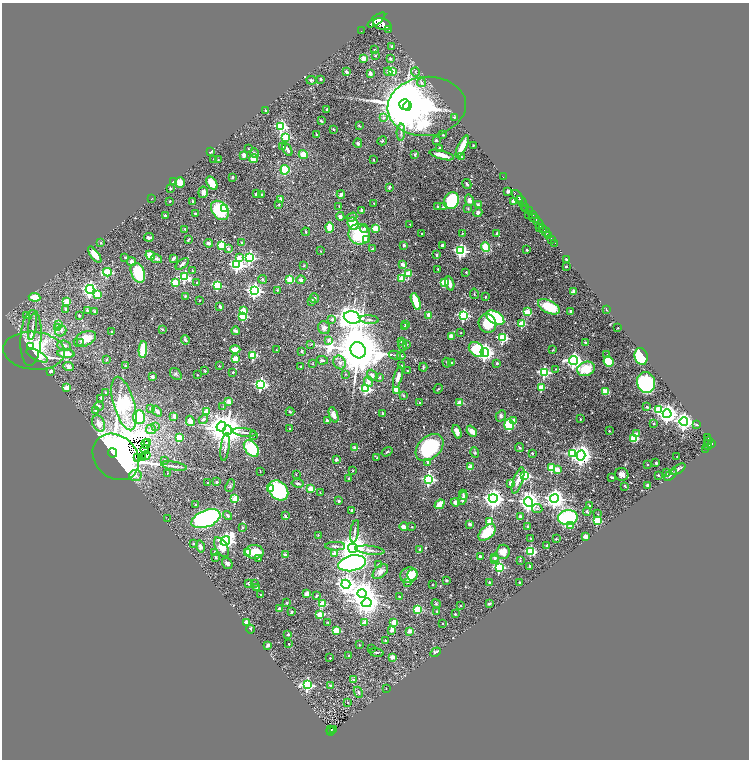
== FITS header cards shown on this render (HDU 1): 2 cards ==
NAXIS1  =                 1493
NAXIS2  =                 1515

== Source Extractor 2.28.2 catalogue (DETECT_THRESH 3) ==
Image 1493 x 1515 px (HDU 1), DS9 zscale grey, zoomed out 1/2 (1 PNG px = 2 x 2 image px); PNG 751 x 762 px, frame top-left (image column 1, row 1514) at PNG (2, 3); each listed source drawn as its Kron ellipse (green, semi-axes under 4 px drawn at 4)
Background 0.684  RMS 0.03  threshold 0.0908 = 3 sigma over >= 5 px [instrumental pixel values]
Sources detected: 630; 54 cannot appear on this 1/2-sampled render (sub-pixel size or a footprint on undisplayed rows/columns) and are neither listed nor drawn; of the other 576, the 500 brightest by FLUX_AUTO listed and drawn (76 fainter detections omitted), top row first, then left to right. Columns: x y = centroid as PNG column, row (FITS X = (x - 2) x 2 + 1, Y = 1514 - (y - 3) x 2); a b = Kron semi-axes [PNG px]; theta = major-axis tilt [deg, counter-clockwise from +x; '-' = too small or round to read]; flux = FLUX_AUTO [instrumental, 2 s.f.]
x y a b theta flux
376 20 11 4 38 6200
382 24 9 5 -17 5700
389 29 2 1 - 92
361 31 2 1 - 4.8
392 46 2 2 - 18
375 50 2 2 - 16
375 56 3 3 - 7.3
363 58 2 2 - 100
390 59 2 2 - 12
392 71 3 3 - 170
346 72 3 2 - 12
388 72 4 3 - 19
415 72 4 3 - 5.4
370 73 2 2 - 61
321 79 2 2 - 11
311 80 5 4 - 8.6
421 83 4 3 - 13
405 104 5 5 - 33000
407 106 4 3 - 38000
427 106 39 29 6 3000
327 109 2 2 - 17
266 111 3 2 - 16
454 117 4 3 - 6
383 118 3 3 - 15
321 121 4 2 - 7.3
281 126 4 3 - 820
359 126 4 2 - 5.1
333 129 4 2 - 5.9
401 132 8 3 87 15
316 134 2 2 - 18
443 135 3 2 - 3.5
286 137 3 3 - 340
436 140 2 2 - 24
382 141 5 3 - 6.8
358 143 4 4 - 14
473 145 2 2 - 3.4
283 147 4 2 - 3.7
462 147 12 3 65 110
439 148 3 3 - 16
249 149 4 2 - 5.3
287 149 7 3 -62 18
210 152 2 2 - 58
254 153 5 4 - 11
303 154 4 4 - 51
244 155 3 3 - 24
415 155 4 2 - 5.6
442 155 13 3 -15 66
461 157 2 2 - 16
214 159 2 2 - 8.3
253 159 4 4 - 82
218 160 2 2 - 4.2
373 160 3 2 - 5.5
285 170 5 4 - 250
232 177 3 2 - 12
503 177 2 1 - 18
173 181 3 2 - 17
180 182 5 5 - 51
212 183 7 4 -55 75
467 184 5 2 - 9.6
389 187 4 2 - 9
170 189 2 2 - 19
508 191 2 2 - 44
203 192 6 5 - 26
257 194 3 3 - 20
341 194 4 3 - 21
262 195 2 2 - 5.6
517 196 7 2 -52 1500
152 198 2 1 - 3.8
280 199 2 2 - 27
469 200 6 4 -71 25
170 201 2 2 - 6.3
193 201 2 2 - 30
451 201 8 7 - 370
514 201 2 2 - 130
522 201 6 2 -50 1700
374 203 3 3 - 4.5
278 204 4 2 - 3.9
478 205 4 3 - 7.6
339 206 2 2 - 3.6
525 206 4 2 - 410
438 207 2 2 - 15
443 207 4 3 - 5.2
224 208 3 3 - 260
468 209 3 3 - 4.3
526 209 4 2 - 520
220 210 11 7 -52 290
362 210 2 2 - 39
529 211 3 3 - 500
478 212 5 4 - 13
195 214 2 2 - 13
532 214 4 2 - 400
165 215 2 2 - 27
529 215 4 2 - 170
340 216 4 4 - 16
352 217 5 4 - 13
534 218 5 3 - 1000
539 223 6 2 -52 2800
353 224 6 5 - 150
410 224 2 2 - 6.2
329 227 5 3 - 85
375 228 3 3 - 200
539 228 2 1 - 150
543 228 2 2 - 490
185 229 2 2 - 8.8
364 229 4 3 - 12
545 231 6 2 -48 1300
306 232 4 3 - 5.6
421 233 2 2 - 4.9
462 233 2 2 - 7
497 233 3 2 - 7.6
359 234 11 10 - 260
549 236 3 2 - 250
149 237 5 3 - 11
551 239 2 2 - 220
188 240 3 2 - 5.4
366 240 2 2 - 41
242 242 3 3 - 6
101 243 3 3 - 4.2
208 243 4 3 - 18
555 243 3 1 - 59
221 245 3 3 - 280
404 245 2 2 - 31
442 245 2 2 - 24
485 247 5 4 - 110
228 249 4 3 - 17
373 249 3 3 - 5.4
527 250 2 2 - 23
320 251 2 2 - 3.7
460 251 4 4 - 1200
95 255 10 4 -55 63
150 255 5 3 - 110
436 255 2 2 - 22
125 257 2 2 - 5.9
174 258 4 2 - 23
239 258 4 3 - 44
250 258 4 4 - 870
156 259 5 3 - 13
566 259 2 2 - 9.1
131 262 4 4 - 19
182 264 8 3 40 15
403 264 4 3 - 19
237 265 4 4 - 1300
303 266 4 3 - 5.3
566 267 2 2 - 17
438 269 2 2 - 4.1
193 271 4 2 - 3.9
107 272 4 3 - 470
466 272 3 2 - 8.2
138 273 10 6 -67 280
408 274 3 3 - 170
184 277 4 3 - 510
263 279 4 4 - 6.5
402 279 2 2 - 130
290 280 3 3 - 250
301 280 5 4 - 20
444 282 3 3 - 240
175 283 3 3 - 230
197 283 2 2 - 14
450 284 7 4 -74 33
217 285 3 3 - 370
90 289 4 4 - 1900
277 290 2 2 - 7.6
254 291 4 4 - 1800
574 291 2 2 - 91
474 294 5 2 - 4.1
97 295 3 3 - 130
185 296 3 3 - 6
35 297 6 3 -5 81
486 297 2 2 - 15
314 298 5 4 - 9.5
200 300 2 2 - 4.6
67 301 3 2 - 140
311 301 3 3 - 15
416 302 9 3 -70 160
220 306 3 2 - 16
549 307 12 6 -26 210
66 309 2 2 - 31
87 310 2 2 - 21
606 310 4 3 - 5
94 311 2 2 - 27
243 311 3 2 - 160
571 311 4 3 - 16
527 312 3 2 - 150
26 315 2 2 - 13
79 315 3 2 - 10
429 315 2 2 - 120
463 315 4 3 - 840
243 316 3 3 - 380
352 318 8 6 -15 5900
495 318 10 6 -32 580
332 319 2 2 - 16
369 320 9 3 -5 13
487 323 9 8 - 150
522 324 3 3 - 240
59 325 2 2 - 58
405 325 2 2 - 5.4
404 326 2 2 - 4.4
32 327 13 2 81 19
58 328 4 4 - 14
324 328 6 6 - 24
618 328 2 2 - 3.6
162 329 4 3 - 5.2
61 331 6 5 - 17
236 331 4 2 - 23
111 332 2 2 - 21
461 333 2 2 - 3.5
452 336 3 3 - 56
31 338 28 10 86 120
503 338 3 3 - 550
85 339 12 7 26 82
185 340 5 3 - 13
329 340 2 2 - 39
401 341 2 2 - 18
80 343 2 2 - 4.6
586 343 2 2 - 46
311 344 2 2 - 4.6
407 344 3 3 - 4.9
64 345 7 5 -7 22
403 346 5 3 - 17
30 347 3 2 - 37
235 349 5 3 - 97
476 349 8 6 -43 230
143 350 8 4 86 210
276 350 2 1 - 4.1
358 350 8 7 - 45000
553 350 3 2 - 3.5
34 351 31 19 -5 410
302 351 2 2 - 17
485 352 4 4 - 2500
66 354 8 3 -6 93
37 355 12 5 -26 86
253 355 3 3 - 340
395 355 6 2 -11 5.9
607 355 3 3 - 5.5
401 356 4 2 - 5.4
641 356 8 6 -74 400
107 359 3 3 - 3.8
235 359 3 3 - 190
322 360 6 3 -11 11
573 361 5 4 - 2100
609 361 5 5 - 240
340 362 7 6 - 24
452 362 3 2 - 4.8
447 363 5 2 - 5.3
497 363 2 2 - 20
312 364 3 3 - 5
125 366 2 2 - 4.5
219 366 2 2 - 3.8
301 366 3 2 - 3.8
402 366 2 2 - 21
69 367 5 4 - 15
423 367 4 2 - 8.2
556 369 3 2 - 4
586 369 9 7 21 160
51 371 3 3 - 18
205 371 2 2 - 14
407 371 2 2 - 10
233 372 2 2 - 13
544 372 3 3 - 750
176 374 7 5 -48 14
346 374 3 3 - 5.4
197 375 2 2 - 4.2
372 375 6 4 -50 20
152 377 2 2 - 55
380 377 3 2 - 8.2
398 377 11 3 75 37
369 382 5 3 - 38
646 383 10 9 - 1000
261 384 4 4 - 1100
541 387 3 2 - 160
67 388 3 3 - 83
366 389 3 3 - 620
438 389 5 2 - 4.4
396 390 4 3 - 62
606 391 4 3 - 72
105 392 2 2 - 10
404 396 2 2 - 14
101 398 3 3 - 4.4
228 401 2 2 - 93
419 402 2 2 - 7.9
124 403 27 10 -74 2200
460 403 2 2 - 140
99 406 5 3 - 7.2
223 407 3 3 - 4.6
647 407 3 3 - 9.1
150 408 3 2 - 7
96 410 2 2 - 13
658 410 3 3 - 310
157 411 6 3 -49 21
206 412 2 2 - 110
290 412 4 3 - 7.6
382 413 3 2 - 7
667 414 4 4 - 3100
333 415 8 4 -70 45
174 416 3 3 - 25
501 416 6 4 59 12
139 417 7 6 - 320
203 419 5 3 - 18
580 419 2 2 - 5.1
327 420 3 3 - 9.9
513 420 2 2 - 47
190 421 5 4 - 37
684 422 4 4 - 2500
99 423 8 6 -66 49
653 423 3 3 - 7.7
697 424 3 2 - 7.2
509 425 5 5 - 250
155 426 3 3 - 4.9
221 426 5 4 - 4900
151 429 5 5 - 17
290 429 2 2 - 9.9
227 430 5 4 - 11000
472 431 6 4 -49 35
609 431 2 2 - 8.8
245 432 12 3 -7 17
457 432 7 4 -71 43
637 434 2 2 - 53
253 436 3 3 - 4.1
179 438 3 2 - 200
634 438 4 4 - 190
708 438 3 2 - 200
709 441 4 2 - 260
148 443 2 1 - 3.3
146 444 4 3 - 5.2
711 444 3 2 - 440
708 445 5 3 - 450
225 447 14 3 83 20
429 447 16 11 43 470
355 448 3 3 - 30
520 448 4 3 - 7.3
251 449 9 6 -50 270
706 449 2 1 - 25
145 450 4 2 - 4.2
387 452 6 3 34 8.8
475 452 5 4 - 7
112 453 4 2 - 930
532 453 2 2 - 7.9
573 453 4 3 - 510
146 455 4 2 - 14
581 455 5 4 - 3700
677 456 2 2 - 5.3
116 457 25 21 -44 4800
142 457 2 1 - 3.7
138 458 2 1 - 4.2
377 458 2 2 - 10
336 459 2 2 - 43
165 460 3 3 - 5.5
428 462 4 3 - 13
656 463 2 2 - 7.6
647 464 2 2 - 10
174 466 13 2 -9 15
470 467 2 2 - 100
552 468 3 3 - 300
678 469 8 3 32 13
557 470 3 3 - 66
260 471 2 1 - 4.3
353 471 3 2 - 4.2
667 472 3 3 - 4.4
168 473 4 3 - 4
296 474 2 2 - 4.8
621 474 7 6 - 29
135 475 6 5 - 23
658 475 2 2 - 13
670 475 7 4 44 14
524 476 4 3 - 790
612 477 3 2 - 11
349 478 3 2 - 11
428 479 4 4 - 950
518 480 13 5 71 43
217 482 2 2 - 36
208 483 2 2 - 4.7
298 483 6 3 -10 13
511 483 3 3 - 36
648 485 2 2 - 60
230 486 6 4 67 9.8
625 486 3 2 - 6.4
270 488 2 2 - 250
310 489 2 2 - 110
278 490 11 8 -45 670
320 493 3 2 - 4
463 495 5 3 - 9.5
462 498 7 4 72 20
493 498 4 4 - 3800
554 498 4 4 - 3800
235 499 3 3 - 260
339 501 2 2 - 27
455 502 4 3 - 20
529 502 4 4 - 3900
196 504 4 2 - 4.4
439 504 5 3 - 84
589 506 2 2 - 5.5
537 509 5 3 - 8.9
351 510 2 2 - 14
587 512 4 3 - 6.5
597 514 3 2 - 3.7
227 516 5 3 - 12
285 516 4 2 - 7.2
520 517 3 2 - 26
568 518 10 7 6 590
168 519 2 1 - 6.5
206 519 15 8 21 2100
597 520 3 3 - 310
489 521 2 2 - 84
470 524 4 2 - 14
571 525 4 3 - 19
243 527 2 2 - 14
404 527 4 3 - 26
412 527 2 2 - 9.8
528 527 3 2 - 27
355 531 11 3 80 15
487 532 10 6 44 150
318 535 2 2 - 5.1
586 536 4 3 - 25
530 538 2 2 - 3.3
556 539 2 2 - 3.8
225 541 5 4 - 2000
193 544 2 2 - 13
547 545 2 2 - 23
200 546 6 4 -77 22
335 546 10 4 -1 17
221 547 11 5 -59 92
353 548 5 4 - 12000
420 549 2 2 - 23
370 550 15 4 -6 28
531 551 3 3 - 410
215 552 3 2 - 4.4
254 552 9 7 -2 130
503 552 7 6 - 50
248 553 3 2 - 260
334 553 2 2 - 56
285 555 2 2 - 54
480 556 2 2 - 23
215 557 3 3 - 5.8
495 557 4 3 - 12
259 559 3 3 - 5.9
494 559 3 3 - 12
520 561 3 2 - 3.5
227 563 6 5 - 17
352 563 14 7 11 1400
379 565 3 3 - 11
530 566 2 2 - 23
499 567 3 3 - 560
380 572 9 5 41 28
409 575 9 7 20 40
412 575 6 5 - 100
446 580 3 2 - 5.8
408 582 3 2 - 17
489 582 2 2 - 16
520 582 3 2 - 7
249 583 2 2 - 47
255 583 4 3 - 5.4
346 584 4 4 - 2700
432 584 3 3 - 3.5
257 587 2 2 - 39
362 593 4 4 - 6600
307 594 4 3 - 57
261 595 2 2 - 3.4
316 596 3 2 - 6.2
400 597 2 2 - 32
287 603 2 2 - 10
367 603 5 4 - 4800
323 604 3 2 - 230
436 604 5 3 - 5.9
489 604 2 2 - 40
461 606 2 2 - 18
279 609 3 3 - 23
418 609 4 3 - 230
437 611 3 2 - 4.2
291 612 4 3 - 8.2
455 614 2 2 - 6.8
320 615 3 3 - 180
328 622 3 2 - 4.1
394 622 2 2 - 150
246 623 2 2 - 130
364 623 2 2 - 54
443 623 2 2 - 10
251 629 4 3 - 6.8
336 630 3 3 - 210
392 630 3 3 - 31
409 631 2 2 - 84
288 634 2 2 - 29
385 640 2 2 - 4.3
289 644 2 2 - 8.2
268 645 4 3 - 16
359 645 3 2 - 4.3
371 649 2 2 - 4.1
436 652 5 3 - 10
376 653 7 3 -9 7.2
349 655 2 2 - 21
392 657 3 3 - 30
330 658 2 2 - 9.5
354 680 2 2 - 26
307 685 4 4 - 1100
331 686 3 3 - 10
386 689 2 1 - 5
358 692 6 3 -65 11
348 702 3 2 - 3.3
331 729 2 1 - 8.8
333 730 2 1 - 12
331 731 4 2 - 60
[76 fainter detections neither listed nor drawn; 54 sub-pixel or undisplayed-footprint detections neither listed nor drawn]